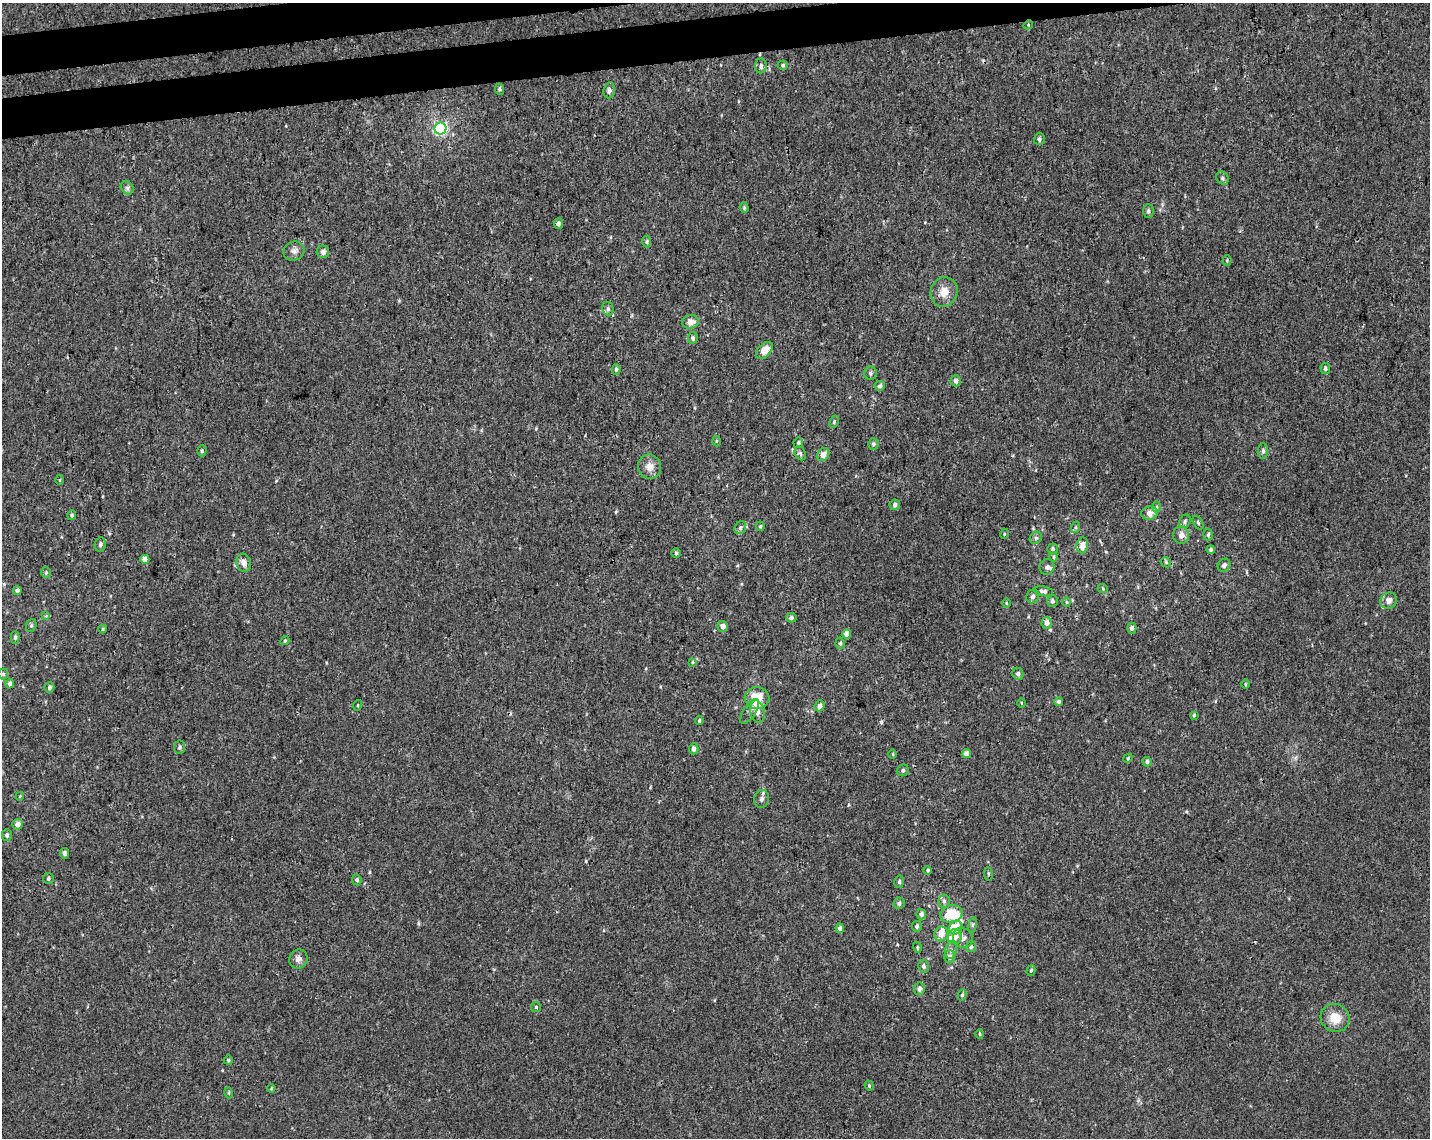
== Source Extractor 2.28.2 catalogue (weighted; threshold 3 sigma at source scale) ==
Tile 8 of 3 x 4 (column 2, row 3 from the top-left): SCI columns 1446-2873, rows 1195-2330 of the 4361 x 4660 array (HDU 1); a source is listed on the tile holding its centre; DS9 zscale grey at full resolution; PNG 1432 x 1140 px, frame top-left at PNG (2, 3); each listed source drawn as its Kron ellipse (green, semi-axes under 4 px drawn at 4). Shown black and unused: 4% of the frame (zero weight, under 3 of 4 exposures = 5% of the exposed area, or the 3 px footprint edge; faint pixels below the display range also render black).
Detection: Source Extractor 2.28.2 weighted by HDU 2 'WHT'; one run over the whole footprint, this tile lists its part. Background 0.00155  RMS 0.004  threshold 0.018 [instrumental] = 3 sigma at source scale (4.5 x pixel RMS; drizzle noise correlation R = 1.50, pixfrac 1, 0.0396/0.0396 arcsec/px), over >= 5 px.
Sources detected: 146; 1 inside a brighter object's white glare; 2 cosmic-ray / hot-pixel residue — neither listed nor drawn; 4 inside a brighter listed object's ellipse — not listed separately; the other 139 listed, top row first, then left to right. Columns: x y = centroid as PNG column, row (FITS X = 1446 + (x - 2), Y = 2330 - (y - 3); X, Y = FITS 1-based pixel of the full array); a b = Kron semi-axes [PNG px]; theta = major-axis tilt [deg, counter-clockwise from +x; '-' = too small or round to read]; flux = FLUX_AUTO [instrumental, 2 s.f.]
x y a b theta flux
1028 25 5 4 - 0.39
783 65 5 4 - 0.76
761 66 7 5 86 1.6
499 89 6 4 -82 0.76
609 90 8 5 81 1.2
440 129 6 6 - 67
1039 139 6 5 - 1.1
1222 178 7 5 -54 0.87
127 188 7 6 - 1
744 208 5 4 - 0.51
1148 211 7 5 89 0.94
558 224 5 4 - 1.3
647 242 6 4 86 0.61
294 251 11 9 23 1.9
323 252 6 6 - 1.4
1227 260 5 4 - 0.49
944 292 15 13 66 4.8
608 309 7 5 -78 1
690 322 8 6 11 3.4
693 338 6 5 - 1
764 350 10 6 48 4.4
1325 368 6 5 - 0.95
616 369 5 4 - 0.74
871 373 6 6 - 0.95
956 381 5 5 - 1.3
880 386 5 4 - 0.89
834 422 6 4 64 0.64
716 441 5 3 - 0.36
798 443 5 4 - 0.62
873 444 5 5 - 0.88
202 451 5 4 - 0.69
1263 451 8 5 89 1
800 453 7 5 -63 0.92
823 455 7 5 55 2.8
649 467 12 11 - 3.2
60 480 5 3 - 0.37
895 505 5 5 - 1.3
1157 507 6 4 89 0.56
1149 513 8 6 13 2.7
72 515 5 4 - 0.71
1185 521 7 5 63 0.97
1198 522 7 4 -63 0.69
760 526 4 3 - 0.48
1076 527 6 4 72 0.5
740 528 7 5 61 0.92
1004 534 5 3 - 0.36
1181 535 9 8 - 2.4
1208 535 6 4 84 0.84
1036 538 6 5 - 0.87
100 544 7 5 80 1.1
1082 545 8 6 80 4
1053 549 5 5 - 0.76
1211 550 4 4 - 0.72
676 553 5 5 - 0.67
1054 557 5 4 - 0.57
145 559 4 4 - 3.8
1166 562 6 4 -45 0.54
244 563 9 7 -74 2.6
1224 565 7 6 - 1.6
1047 567 8 7 - 1.5
46 572 5 5 - 0.52
1103 589 5 3 - 0.39
17 591 4 4 - 1.5
1044 591 9 5 -10 1.2
1033 596 7 6 - 1.4
1052 601 6 5 - 1.1
1389 601 8 7 - 2.6
1066 602 5 3 - 0.36
1006 603 4 3 - 0.35
46 616 4 4 - 0.38
791 618 5 4 - 1.1
1047 623 6 5 - 2.4
31 625 6 5 - 0.7
723 626 5 5 - 2
1132 628 5 4 - 1.2
103 629 4 3 - 0.44
847 634 5 4 - 3.5
15 637 6 4 89 0.91
285 641 4 4 - 0.5
840 643 6 4 -79 0.77
693 662 4 3 - 0.47
3 674 5 5 - 0.54
1018 674 6 5 - 1.1
10 684 5 4 - 0.96
1245 684 5 3 - 0.42
49 687 5 5 - 0.85
757 698 12 11 - 6.9
1059 702 4 4 - 0.86
1021 703 5 3 - 0.34
358 705 5 3 - 0.34
819 706 5 5 - 1.5
750 711 14 6 56 1.5
757 712 11 7 -80 2.9
1194 715 4 4 - 0.43
699 721 4 4 - 0.66
180 747 6 5 - 0.82
694 749 5 4 - 1.8
893 754 5 3 - 0.38
967 754 4 4 - 2.9
1128 758 5 3 - 0.44
1147 762 5 4 - 0.86
903 770 6 5 - 0.87
20 796 4 3 - 0.34
762 799 9 7 73 1.4
18 824 5 5 - 2.6
7 835 6 5 - 1
64 853 5 4 - 1.2
928 870 4 3 - 0.59
988 874 7 3 -82 0.57
48 878 5 5 - 0.8
357 880 5 4 - 0.87
899 882 6 4 78 0.73
944 901 6 5 - 1.1
899 903 6 5 - 1.2
921 914 5 5 - 1.3
951 914 11 8 16 13
973 925 8 4 82 0.74
917 926 5 5 - 0.92
840 928 5 4 - 1.6
956 928 7 6 - 9.7
941 934 7 6 - 3.4
955 937 7 7 - 3.3
963 938 10 9 - 2.2
917 947 6 3 -73 0.45
971 947 5 5 - 0.83
951 950 8 5 80 1.4
950 957 6 5 - 1.6
298 959 10 9 - 1.9
923 966 6 5 - 1.2
1031 970 5 4 - 0.56
919 989 6 5 - 1.8
962 995 6 4 79 0.76
536 1007 5 5 - 0.63
1335 1018 15 13 -34 6.9
980 1034 5 3 - 0.39
228 1060 4 4 - 0.59
869 1086 5 4 - 0.5
271 1088 4 3 - 0.43
229 1093 5 3 - 0.43
Isophote crosses this tile's border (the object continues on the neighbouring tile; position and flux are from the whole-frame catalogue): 1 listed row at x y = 7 835